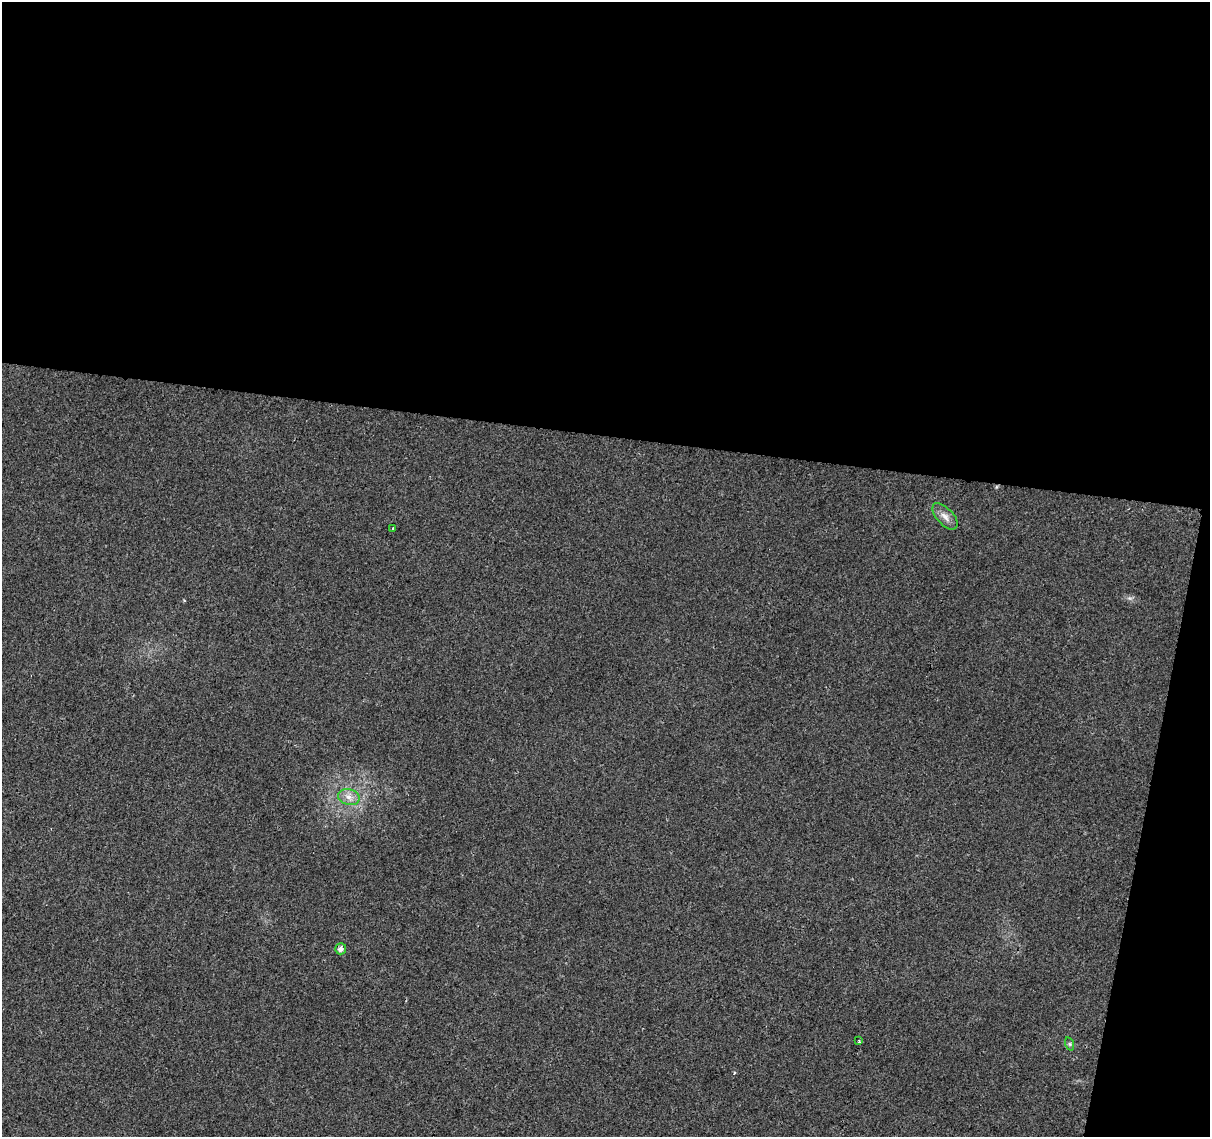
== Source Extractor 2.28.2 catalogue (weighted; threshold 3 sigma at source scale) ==
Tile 4 of 4 x 4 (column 4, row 1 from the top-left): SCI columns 3633-4840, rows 3691-4825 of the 4840 x 5051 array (HDU 1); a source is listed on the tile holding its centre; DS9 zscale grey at full resolution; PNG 1212 x 1139 px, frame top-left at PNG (2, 2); each listed source drawn as its Kron ellipse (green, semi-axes under 4 px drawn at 4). Shown black and unused: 41% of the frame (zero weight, under 2 of 3 exposures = <1% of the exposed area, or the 3 px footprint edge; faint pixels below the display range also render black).
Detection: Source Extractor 2.28.2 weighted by HDU 2 'WHT'; one run over the whole footprint, this tile lists its part. Background 0.0109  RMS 0.0057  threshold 0.0258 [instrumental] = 3 sigma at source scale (4.5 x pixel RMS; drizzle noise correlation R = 1.50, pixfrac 1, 0.0396/0.0396 arcsec/px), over >= 5 px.
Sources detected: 6; all 6 listed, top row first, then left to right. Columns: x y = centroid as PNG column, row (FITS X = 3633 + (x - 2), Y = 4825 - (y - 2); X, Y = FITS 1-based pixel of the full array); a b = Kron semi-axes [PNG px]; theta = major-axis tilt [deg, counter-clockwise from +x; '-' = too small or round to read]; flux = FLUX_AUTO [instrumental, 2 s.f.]
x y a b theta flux
945 516 16 8 -46 4.1
393 528 3 3 - 2.3
349 797 11 8 -13 4.1
341 949 5 5 - 2.5
859 1041 3 3 - 0.93
1070 1044 7 4 -72 0.95